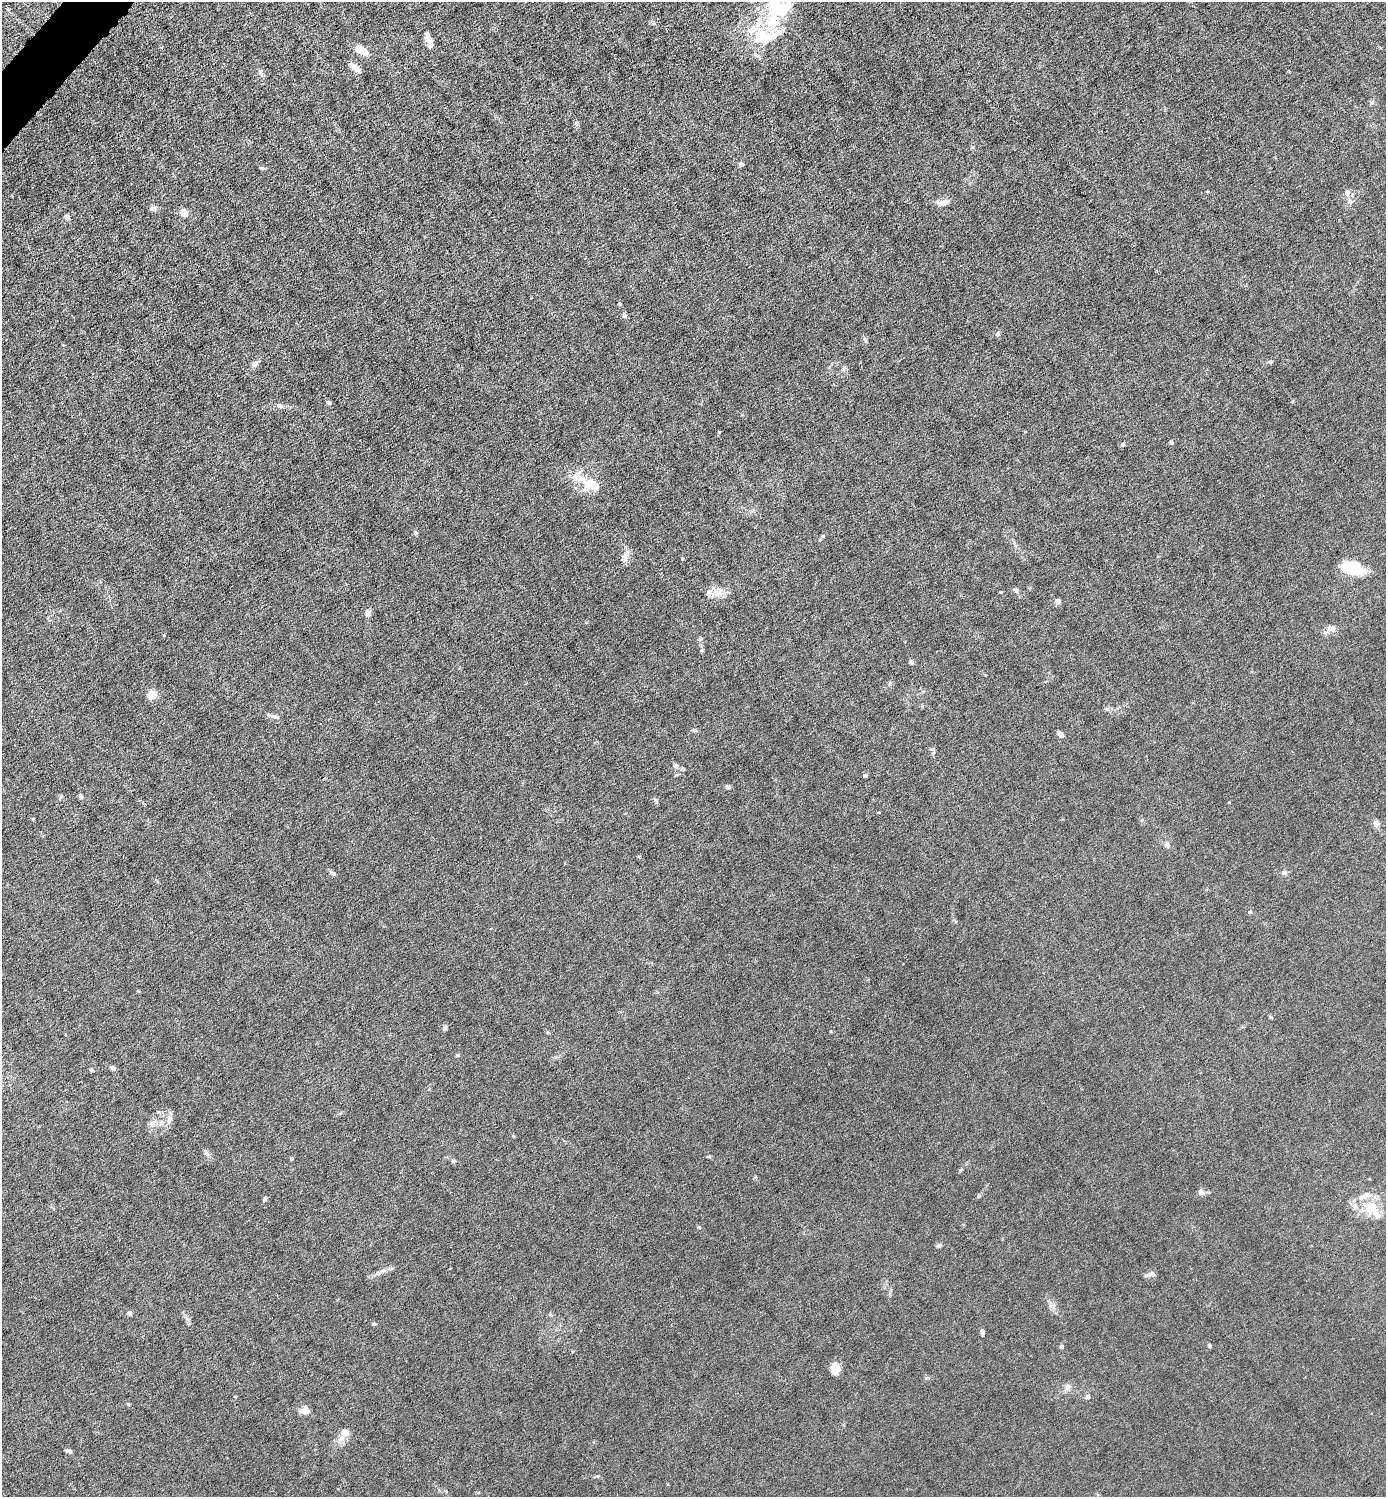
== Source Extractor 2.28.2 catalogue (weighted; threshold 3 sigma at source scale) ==
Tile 11 of 4 x 4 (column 3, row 3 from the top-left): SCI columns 2919-4302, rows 1496-2990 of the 5980 x 5980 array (HDU 1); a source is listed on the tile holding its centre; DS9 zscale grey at full resolution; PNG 1388 x 1499 px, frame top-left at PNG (2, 2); no overlay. Shown black and unused: <1% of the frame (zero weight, under 6 of 12 exposures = <1% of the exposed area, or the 3 px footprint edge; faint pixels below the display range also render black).
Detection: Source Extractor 2.28.2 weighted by HDU 2 'WHT'; one run over the whole footprint, this tile lists its part. Background 0.0152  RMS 0.0031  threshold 0.0127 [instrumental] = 3 sigma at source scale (4.09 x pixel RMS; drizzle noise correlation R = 1.36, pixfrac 0.8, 0.05/0.05 arcsec/px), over >= 5 px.
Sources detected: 86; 1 inside a brighter object's white glare — not listed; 6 inside a brighter listed object's ellipse — not listed separately; the other 79 listed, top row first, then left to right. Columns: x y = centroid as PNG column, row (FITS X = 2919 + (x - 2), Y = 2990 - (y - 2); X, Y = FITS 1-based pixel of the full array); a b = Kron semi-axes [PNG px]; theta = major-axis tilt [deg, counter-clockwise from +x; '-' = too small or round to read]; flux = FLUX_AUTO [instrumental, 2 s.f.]
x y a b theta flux
778 8 33 28 -45 18
764 36 53 29 -46 16
429 42 18 7 -76 1.9
361 50 11 6 -31 6.8
355 68 12 5 -40 2.3
261 73 11 4 -70 0.77
577 123 7 4 90 0.49
741 164 5 5 - 0.76
1347 193 8 6 -87 1.1
1350 201 8 7 - 0.92
944 203 11 6 15 2.3
153 208 8 6 2 1.2
184 213 7 6 - 2.7
67 217 6 5 - 0.84
624 315 6 5 - 0.71
998 334 6 6 - 0.59
865 339 7 4 -45 0.44
1271 361 7 3 0 0.4
254 364 8 6 31 1.3
844 369 7 4 71 0.5
329 403 6 5 - 0.57
279 406 8 5 -19 0.66
719 432 4 4 - 0.23
1171 442 6 5 - 0.41
1123 444 5 5 - 0.42
589 483 39 13 -28 7.2
415 533 5 5 - 0.49
625 557 17 6 81 1.5
1352 568 20 10 -13 12
1016 590 7 5 -53 0.65
716 593 16 9 4 2.7
1058 601 6 5 - 1.2
368 613 7 6 - 1.1
1332 629 12 7 26 1.4
700 639 6 5 - 0.55
911 662 5 5 - 0.69
890 684 7 5 71 0.5
153 695 5 5 - 12
694 730 5 5 - 0.36
1061 734 7 5 -41 1.1
676 766 5 5 - 0.86
683 769 6 4 -28 0.43
865 776 5 4 - 0.41
727 787 6 5 - 0.56
81 797 7 5 -53 0.46
143 803 4 4 - 0.45
1376 823 8 7 - 1
1167 845 8 7 - 0.88
333 873 7 5 -27 0.87
1284 873 7 6 - 0.66
1250 912 6 3 43 0.32
445 1028 8 5 67 0.55
113 1068 7 4 -42 0.77
92 1070 5 4 - 0.36
170 1119 10 6 60 1.2
152 1124 9 8 - 1.3
513 1136 4 3 - 0.24
207 1153 8 5 -45 0.69
453 1161 5 5 - 0.41
1201 1193 8 8 - 0.88
978 1196 5 5 - 0.39
265 1199 6 4 45 0.38
1370 1207 21 15 69 5.7
939 1245 7 5 9 0.54
391 1268 6 4 19 0.49
378 1273 6 5 - 0.63
1150 1274 12 5 13 1.1
130 1313 5 5 - 0.67
374 1324 6 3 -18 0.31
982 1333 7 4 -85 0.69
1209 1345 5 4 - 0.45
1061 1347 5 4 - 0.52
835 1368 13 10 -77 2.4
1068 1387 10 7 45 1.1
1088 1397 6 5 - 0.72
128 1404 4 4 - 0.33
304 1410 13 8 28 1.9
342 1438 13 7 56 1.9
69 1451 7 4 -9 0.61
Isophote crosses this tile's border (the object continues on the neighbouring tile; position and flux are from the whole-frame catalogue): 1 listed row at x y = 778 8
Unlisted compact peaks at least as high as the median listed source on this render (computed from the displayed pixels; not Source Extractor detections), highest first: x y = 699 1227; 262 168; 709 1157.